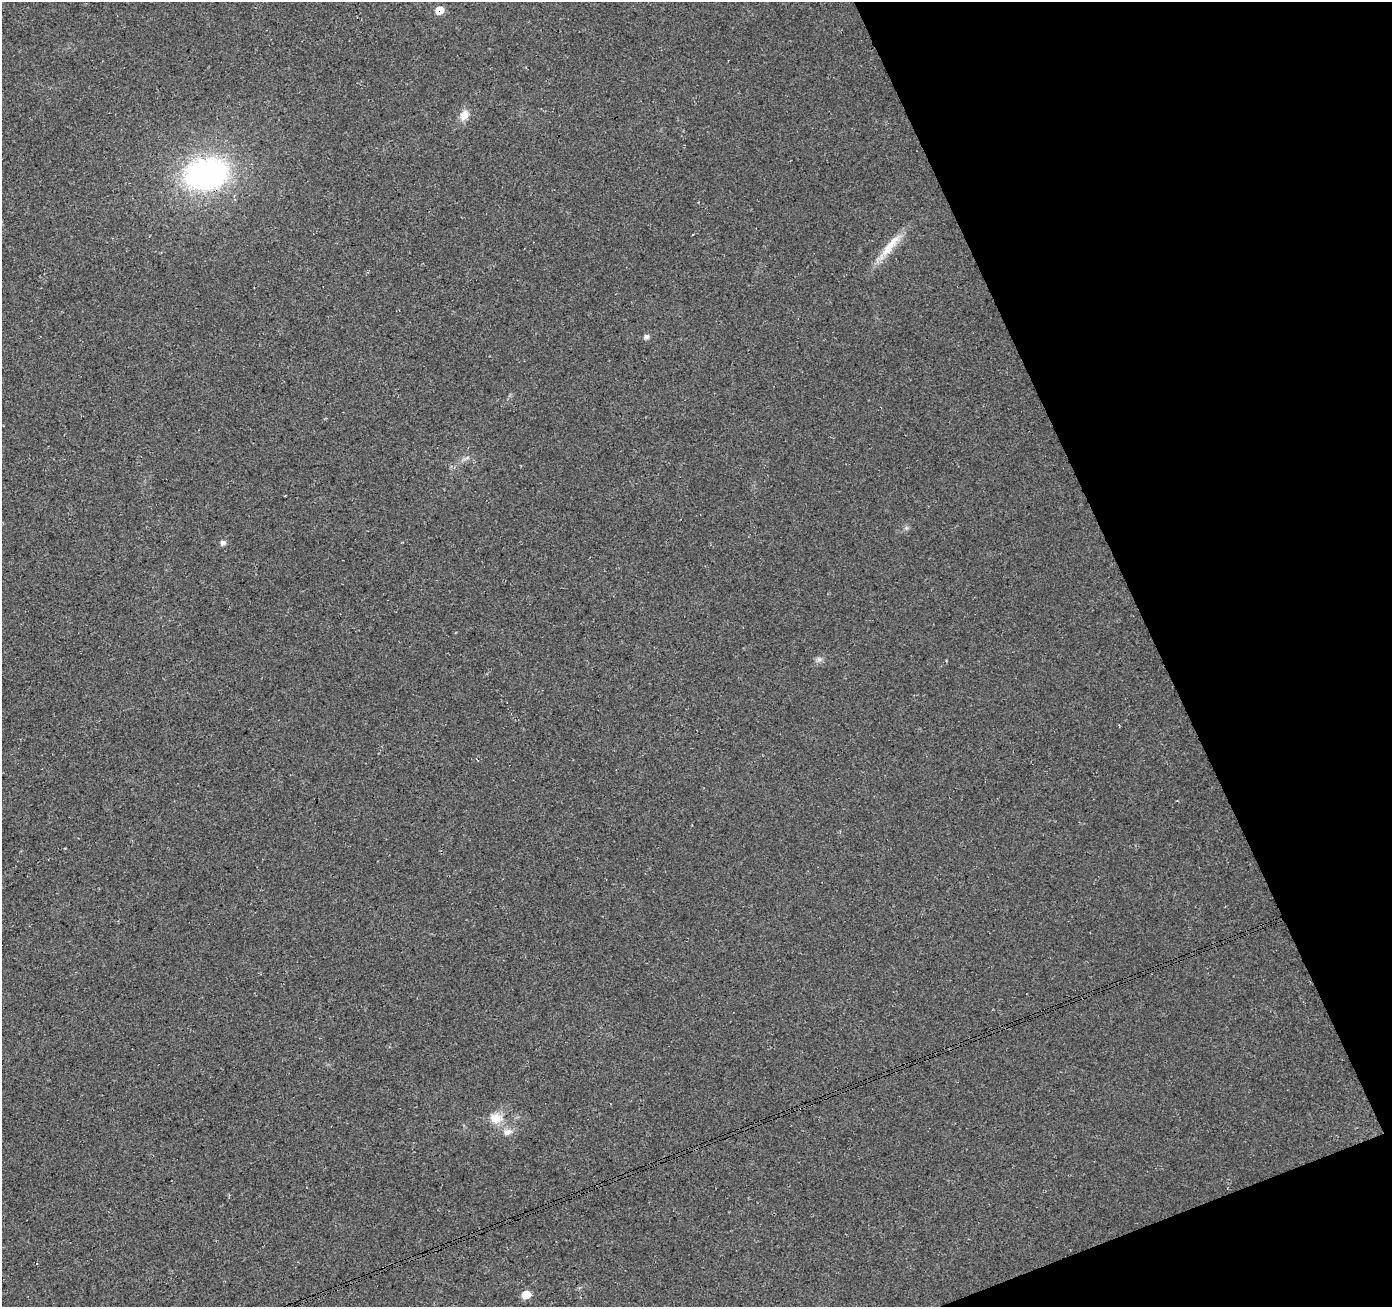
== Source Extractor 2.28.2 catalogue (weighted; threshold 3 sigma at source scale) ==
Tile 12 of 4 x 4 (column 4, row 3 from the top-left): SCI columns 4228-5617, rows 1468-2772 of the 5669 x 5493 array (HDU 1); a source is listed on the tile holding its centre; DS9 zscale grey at full resolution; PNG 1394 x 1309 px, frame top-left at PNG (2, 2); no overlay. Shown black and unused: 19% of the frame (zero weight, under 3 of 4 exposures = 5% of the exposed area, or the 3 px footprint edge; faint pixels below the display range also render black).
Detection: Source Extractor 2.28.2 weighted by HDU 2 'WHT'; one run over the whole footprint, this tile lists its part. Background 0.0459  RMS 0.0082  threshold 0.037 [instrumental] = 3 sigma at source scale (4.5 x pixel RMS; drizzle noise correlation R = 1.50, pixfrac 1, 0.0396/0.0396 arcsec/px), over >= 5 px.
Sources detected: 11; all 11 listed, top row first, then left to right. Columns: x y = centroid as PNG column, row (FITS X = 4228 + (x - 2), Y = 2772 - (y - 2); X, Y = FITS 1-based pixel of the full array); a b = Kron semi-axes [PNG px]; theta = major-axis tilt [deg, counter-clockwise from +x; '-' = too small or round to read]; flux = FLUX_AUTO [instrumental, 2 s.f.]
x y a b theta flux
439 10 7 7 - 13
464 115 14 11 61 7.6
206 174 37 26 10 230
889 246 45 9 51 18
646 337 6 5 - 2.9
466 458 12 3 31 2
223 543 6 5 - 3.5
819 659 7 7 - 2.5
496 1118 19 13 -1 12
508 1132 13 8 21 5.4
526 1295 7 6 - 14
Overlapping masked pixels (flux is a lower limit): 2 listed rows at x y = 439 10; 206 174